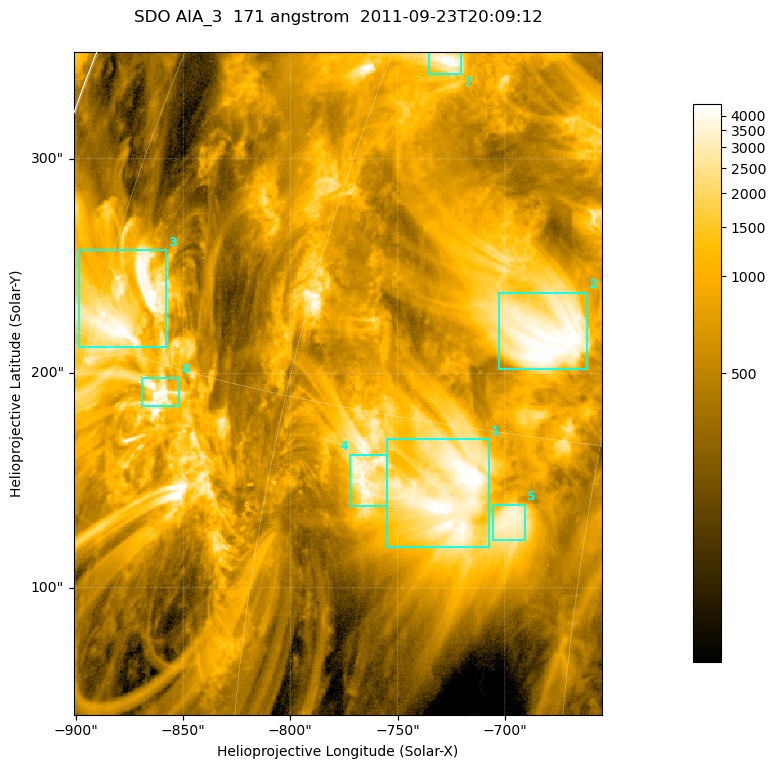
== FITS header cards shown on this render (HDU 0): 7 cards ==
TELESCOP= 'SDO     '           /
INSTRUME= 'AIA_3   '           /
WAVELNTH=                  171 /
WAVEUNIT= 'angstrom'           /
DATE-OBS= '2011-09-23T20:09:12.34' /
CTYPE1  = 'HPLN-TAN'           /
CTYPE2  = 'HPLT-TAN'           /

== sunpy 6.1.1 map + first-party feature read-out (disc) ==
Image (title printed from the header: SDO AIA_3  171 angstrom  2011-09-23T20:09:12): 411 x 515 px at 0.599 arcsec/px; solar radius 957 arcsec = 1596 px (partial field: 2.6% of the solar disc is inside the frame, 100% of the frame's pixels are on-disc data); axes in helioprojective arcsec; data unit not stated in the header (colour bar unlabelled)
Pointing: header CRPIX1/2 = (2051.64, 2049.57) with CRVAL1/2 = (0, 0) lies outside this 411 x 515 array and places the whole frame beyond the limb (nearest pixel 1.41 R_sun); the SolarSoft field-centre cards XCEN/YCEN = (-777.8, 195.3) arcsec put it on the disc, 1311 arcsec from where CRPIX/CRVAL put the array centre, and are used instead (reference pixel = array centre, CRVAL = XCEN/YCEN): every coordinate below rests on XCEN/YCEN
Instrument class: DISC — disc imager (sunpy class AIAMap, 171 A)
Bright regions (active regions / flare kernels): reference = the on-disc median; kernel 3 px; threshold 5 sigma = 2047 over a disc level ~634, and >= 1.15x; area >= 211 px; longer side >= 5 px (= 3 arcsec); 7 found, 7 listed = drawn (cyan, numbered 1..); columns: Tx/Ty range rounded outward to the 2 arcsec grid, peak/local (2 s.f.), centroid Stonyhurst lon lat
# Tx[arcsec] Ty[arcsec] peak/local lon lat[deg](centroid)
1 -756..-706 118..170 7.7 -51 +13
2 -704..-662 202..238 7.8 -48 +18
3 -900..-858 212..258 7.5 -72 +16
4 -772..-754 138..162 6.4 -55 +13
5 -706..-690 122..140 5.9 -48 +13
6 -870..-852 184..198 14 -68 +14
7 -736..-720 338..350 7.9 -57 +25